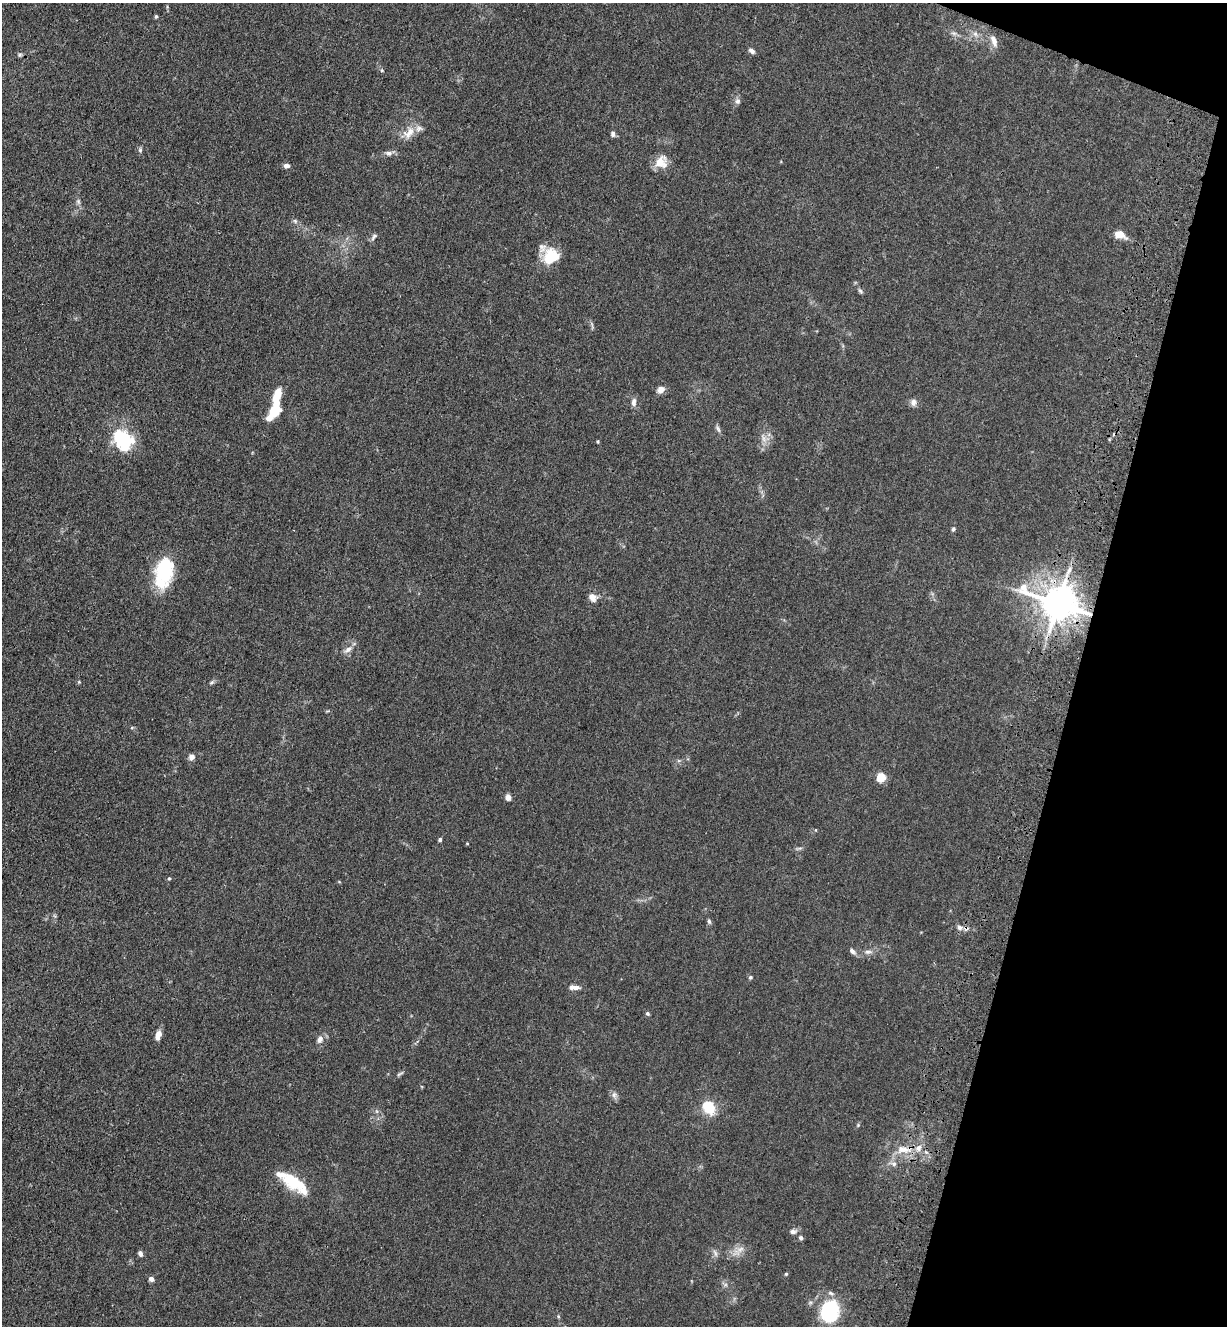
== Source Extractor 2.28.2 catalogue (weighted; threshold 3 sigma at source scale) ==
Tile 8 of 4 x 4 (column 4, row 2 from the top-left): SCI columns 3904-5128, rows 2683-4006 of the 5485 x 5364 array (HDU 1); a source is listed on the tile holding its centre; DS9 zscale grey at full resolution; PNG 1229 x 1328 px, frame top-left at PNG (2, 3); no overlay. Shown black and unused: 13% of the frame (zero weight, under 3 of 4 exposures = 5% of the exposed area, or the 3 px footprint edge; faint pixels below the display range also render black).
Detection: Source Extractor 2.28.2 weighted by HDU 2 'WHT'; one run over the whole footprint, this tile lists its part. Background 0.0365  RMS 0.0045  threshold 0.0201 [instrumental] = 3 sigma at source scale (4.5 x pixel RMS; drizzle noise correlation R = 1.50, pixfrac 1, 0.05/0.05 arcsec/px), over >= 5 px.
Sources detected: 75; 3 inside a brighter object's white glare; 1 cosmic-ray / hot-pixel residue — not listed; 5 inside a brighter listed object's ellipse — not listed separately; the other 66 listed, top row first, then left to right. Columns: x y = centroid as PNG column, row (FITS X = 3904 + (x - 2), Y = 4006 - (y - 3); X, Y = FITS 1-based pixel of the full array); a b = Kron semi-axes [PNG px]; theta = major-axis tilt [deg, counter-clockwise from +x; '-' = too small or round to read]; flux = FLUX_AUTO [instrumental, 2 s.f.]
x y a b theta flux
156 16 4 3 - 0.68
954 33 9 4 -8 1
975 34 7 6 - 1.5
994 41 16 7 -71 3
752 51 8 5 -36 1.4
20 55 7 5 21 0.71
382 70 5 4 - 0.5
737 101 8 7 - 1.4
409 133 20 12 43 5.5
613 134 7 5 -84 1.2
140 150 7 5 89 0.87
388 153 9 7 0 1.5
661 162 13 12 - 7.1
286 166 6 5 - 1.7
78 202 8 6 -70 1
295 221 7 5 -45 0.91
1120 234 12 7 -20 5.3
374 237 10 5 52 1.2
550 257 18 14 45 15
860 291 8 5 -39 0.85
660 390 10 7 36 2.5
277 396 15 6 73 14
634 402 10 6 89 1.9
913 402 10 8 -86 1.8
269 418 8 7 - 2.7
718 429 12 4 -66 1.1
764 438 13 7 -66 2.5
598 441 4 3 - 0.48
125 442 25 20 67 18
953 529 6 4 77 0.77
164 572 34 20 69 24
592 597 10 8 -44 3.2
1058 603 12 9 -16 1200
348 649 13 6 34 2.2
79 682 5 4 - 0.44
212 682 7 5 19 0.76
192 757 6 6 - 2.6
881 777 5 5 - 21
508 797 7 6 - 2
440 840 5 4 - 0.73
467 843 3 3 - 0.36
169 878 4 4 - 0.49
709 921 7 4 -63 0.78
959 927 7 7 - 1.5
852 951 10 6 -45 1.5
868 952 10 6 4 1.6
750 977 5 4 - 0.76
576 987 9 6 1 1.9
648 1014 6 5 - 0.75
158 1035 10 6 72 3.1
320 1039 10 7 65 2.3
400 1074 11 3 28 0.77
614 1095 8 7 - 1.5
708 1107 13 10 -49 14
858 1125 5 5 - 0.55
904 1149 28 10 1 8.1
894 1164 8 6 -13 1.5
292 1181 34 14 -35 16
793 1232 8 7 - 1.6
801 1238 6 5 - 0.97
738 1251 23 7 36 3.4
140 1253 6 5 - 1.5
715 1253 12 4 -65 1.1
786 1274 4 4 - 0.53
151 1279 6 5 - 1.6
830 1311 23 18 78 30
Overlapping masked pixels (flux is a lower limit): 2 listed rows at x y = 1058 603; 904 1149